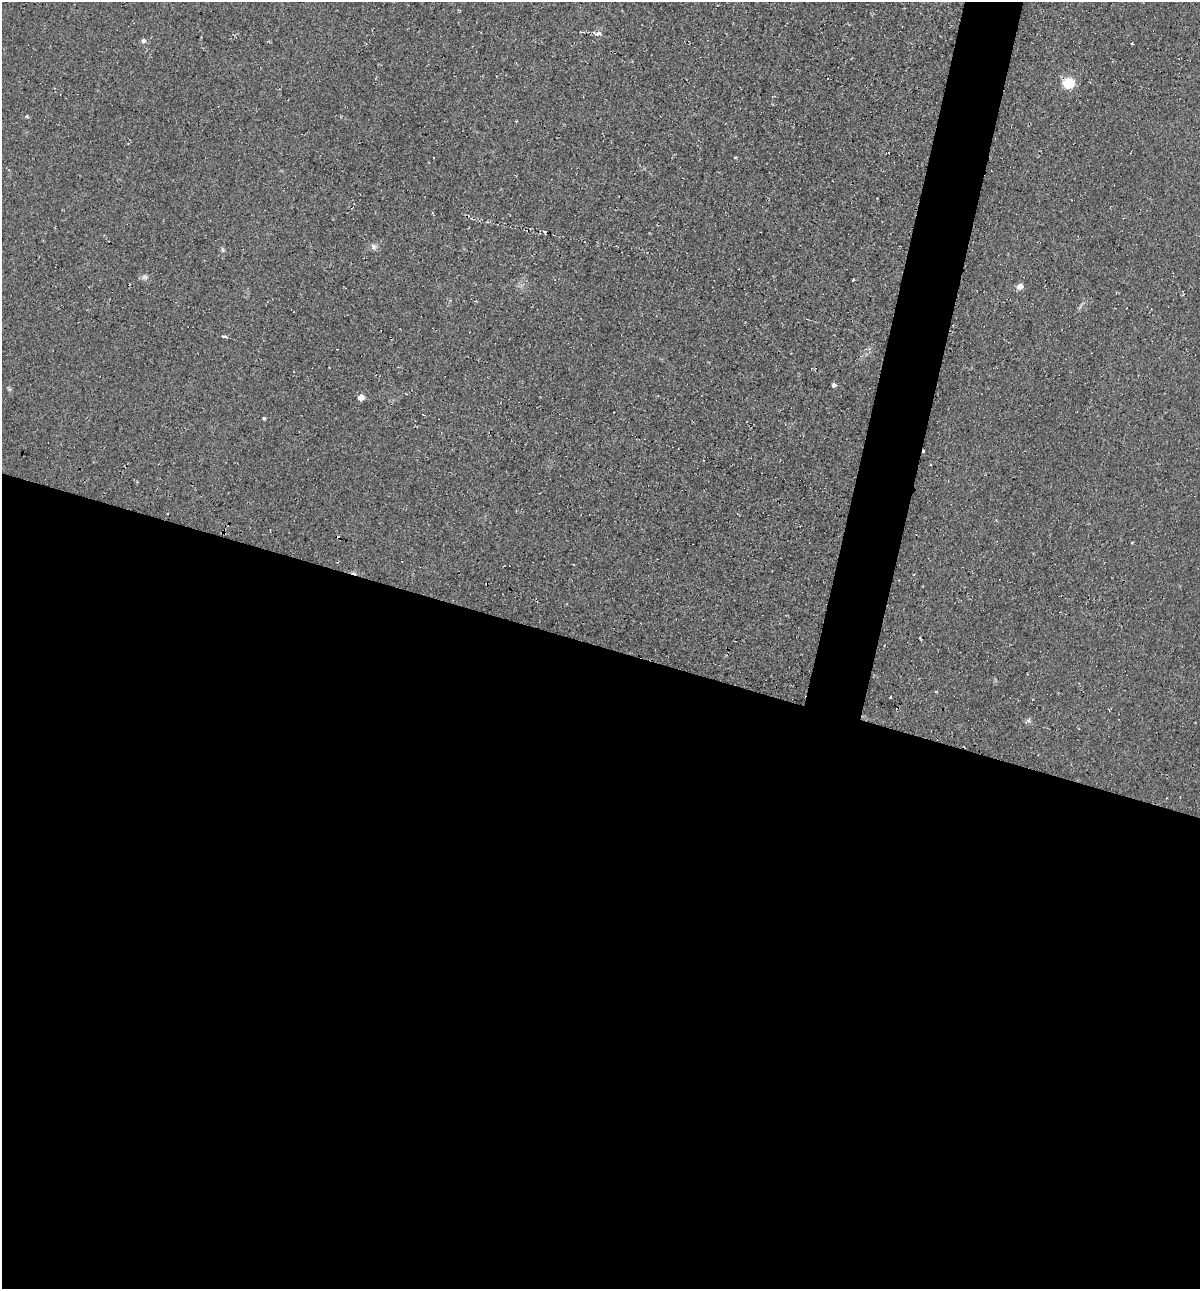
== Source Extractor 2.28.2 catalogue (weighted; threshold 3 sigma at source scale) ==
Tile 14 of 4 x 4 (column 2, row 4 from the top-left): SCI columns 1320-2517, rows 11-1297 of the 5225 x 5189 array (HDU 1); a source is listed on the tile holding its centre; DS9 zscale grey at full resolution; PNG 1202 x 1291 px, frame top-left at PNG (2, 2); no overlay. Shown black and unused: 53% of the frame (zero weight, under 2 of 3 exposures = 1% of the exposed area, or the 3 px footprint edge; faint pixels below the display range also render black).
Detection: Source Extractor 2.28.2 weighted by HDU 2 'WHT'; one run over the whole footprint, this tile lists its part. Background 0.0842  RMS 0.014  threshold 0.0626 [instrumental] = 3 sigma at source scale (4.5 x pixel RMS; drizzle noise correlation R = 1.50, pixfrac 1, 0.05/0.05 arcsec/px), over >= 5 px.
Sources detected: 15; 2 cosmic-ray / hot-pixel residue — not listed; the other 13 listed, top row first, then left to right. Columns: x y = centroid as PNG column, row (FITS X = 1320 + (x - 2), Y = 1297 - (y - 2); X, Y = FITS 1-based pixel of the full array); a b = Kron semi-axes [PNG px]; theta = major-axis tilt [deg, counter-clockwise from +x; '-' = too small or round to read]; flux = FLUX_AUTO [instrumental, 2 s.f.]
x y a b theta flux
599 33 8 5 14 4.2
143 41 6 6 - 3.1
1132 44 3 3 - 4.9
1068 83 13 11 5 26
373 247 9 7 -67 4.4
145 277 8 6 15 3.9
853 280 3 3 - 5.4
1020 286 6 5 - 10
224 336 5 3 - 49
834 385 4 4 - 4.1
361 397 5 4 - 15
264 418 4 3 - 1.7
1028 720 9 4 36 2.8